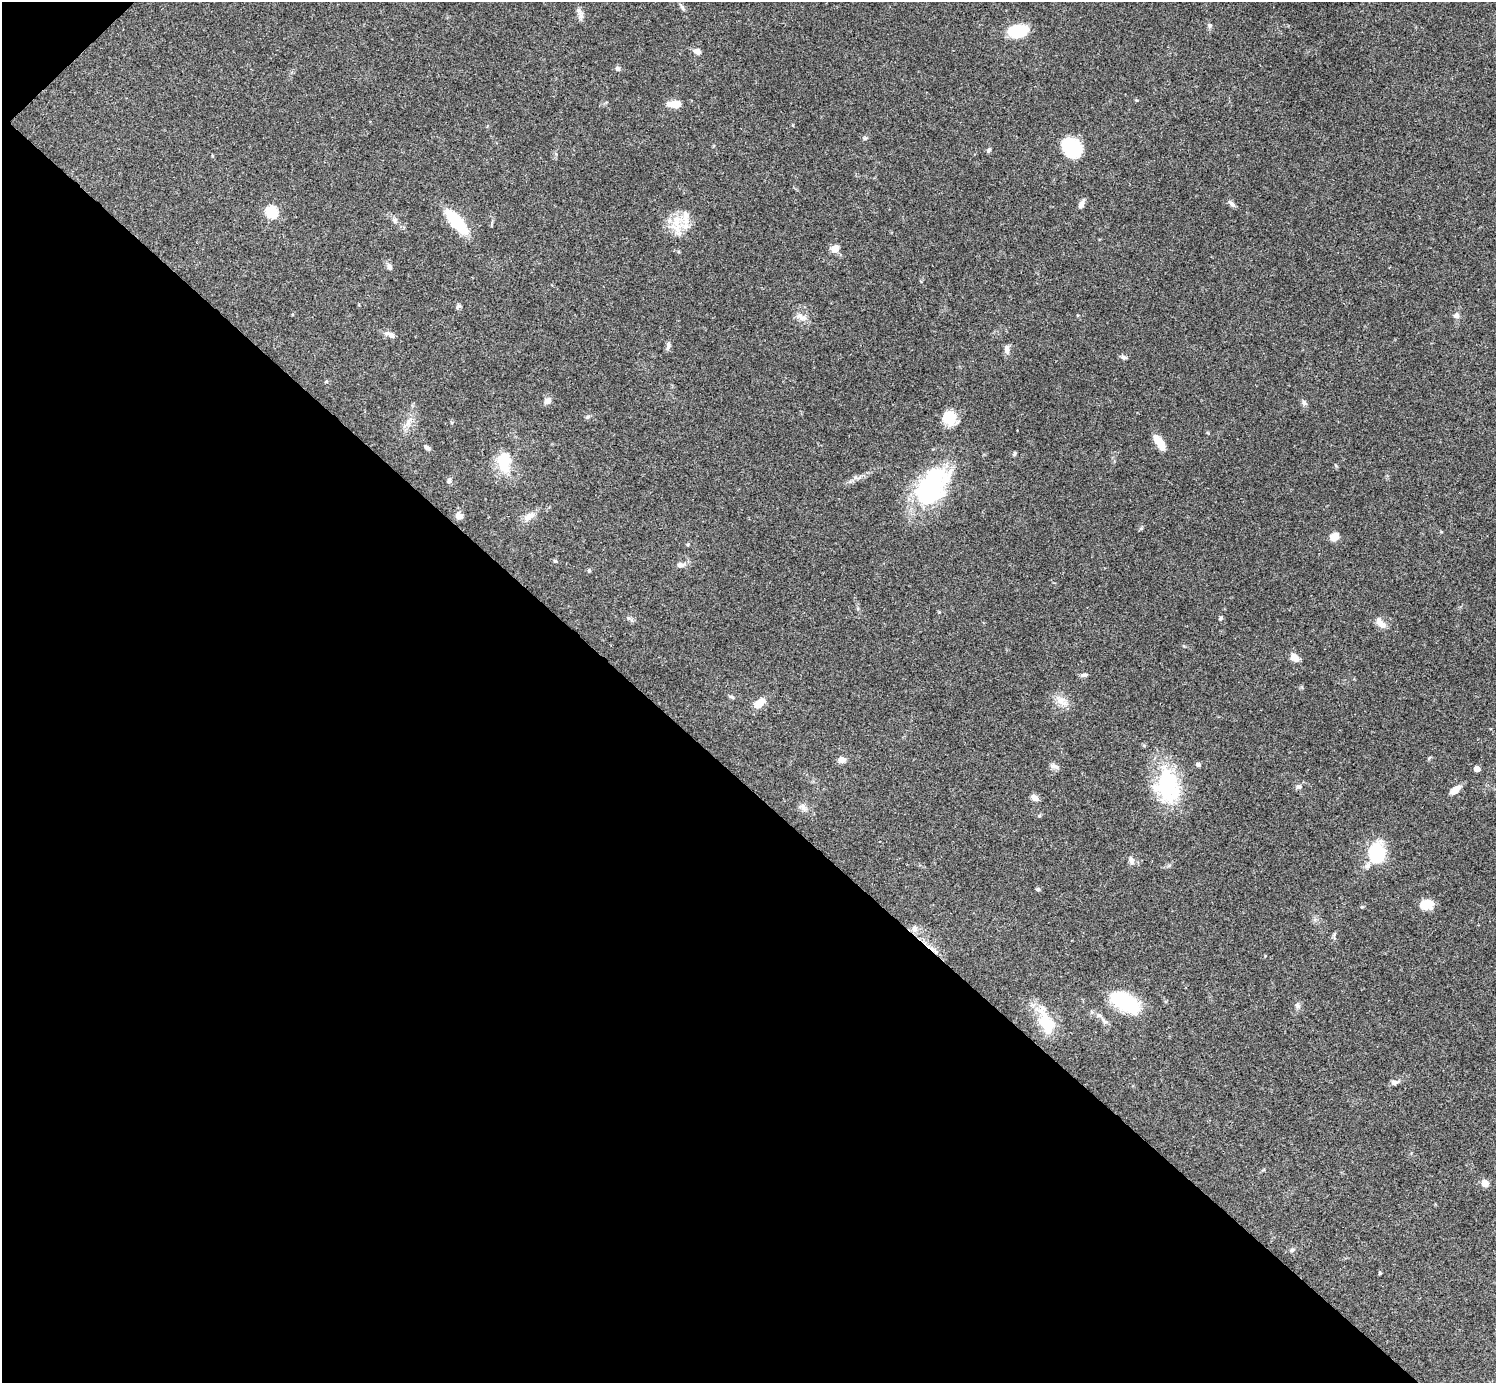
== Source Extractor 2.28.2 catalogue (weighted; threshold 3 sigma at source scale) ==
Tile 9 of 4 x 4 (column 1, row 3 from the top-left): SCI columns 6-1499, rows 1681-3061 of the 5983 x 5983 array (HDU 1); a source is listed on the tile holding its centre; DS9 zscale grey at full resolution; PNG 1498 x 1385 px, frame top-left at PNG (2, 2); no overlay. Shown black and unused: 44% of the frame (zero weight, under 3 of 4 exposures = <1% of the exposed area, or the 3 px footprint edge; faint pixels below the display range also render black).
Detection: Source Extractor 2.28.2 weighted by HDU 2 'WHT'; one run over the whole footprint, this tile lists its part. Background 0.0564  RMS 0.0048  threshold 0.0218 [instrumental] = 3 sigma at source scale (4.5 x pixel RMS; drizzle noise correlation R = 1.50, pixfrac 1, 0.05/0.05 arcsec/px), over >= 5 px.
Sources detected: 80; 2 inside a brighter object's white glare — not listed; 2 inside a brighter listed object's ellipse — not listed separately; the other 76 listed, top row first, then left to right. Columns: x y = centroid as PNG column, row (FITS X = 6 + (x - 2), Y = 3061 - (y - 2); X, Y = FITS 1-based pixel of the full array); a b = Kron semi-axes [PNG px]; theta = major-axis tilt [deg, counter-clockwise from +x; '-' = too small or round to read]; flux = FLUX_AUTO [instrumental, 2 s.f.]
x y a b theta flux
682 7 9 4 -55 1.1
579 11 14 5 -48 2
1210 26 6 6 - 1
1018 31 18 11 10 20
697 51 9 6 -20 2.4
618 68 6 5 - 1.2
675 104 13 7 1 7.5
865 138 5 5 - 0.73
1071 147 18 14 -41 29
989 150 7 5 53 0.81
1081 204 13 5 62 2
1232 204 11 5 -41 1.5
271 212 6 6 - 42
686 216 16 9 -77 5.5
395 221 8 6 -60 1.4
456 222 24 9 -49 30
676 223 13 11 -32 7.5
835 249 9 7 32 3.9
389 267 9 6 -65 1.5
459 306 8 5 36 0.89
1456 316 9 7 -12 1.5
801 317 16 7 -30 3
392 335 9 6 -34 1.8
668 346 11 5 78 1.6
1007 349 12 6 -81 2.2
1124 357 9 5 -13 1.2
326 382 5 3 - 0.51
547 401 9 7 29 2.5
1304 403 8 6 -46 1.3
587 417 8 3 19 0.73
949 417 15 14 - 9.6
408 423 18 7 58 3.8
1159 442 18 7 -53 6.8
427 447 9 5 -42 1.1
1014 454 6 4 71 0.64
503 464 23 18 -73 14
449 481 6 6 - 1.2
932 486 49 29 54 57
459 516 9 7 -18 2.6
529 516 16 8 30 3.8
1141 528 6 4 19 0.6
1334 537 8 7 - 6
681 565 11 7 -2 2
589 570 6 5 - 0.69
628 618 6 4 -44 0.81
1221 618 5 4 - 0.74
1381 623 16 8 -43 3.7
1295 657 10 7 -45 4.1
1084 675 10 5 1 1.2
731 697 7 4 -19 0.77
1062 701 18 10 -40 4.8
760 703 14 9 43 5.5
842 760 7 6 - 3
1198 764 5 4 - 1.3
1054 766 12 6 -16 1.7
1477 769 5 4 - 4.6
1299 786 7 6 - 1.3
1168 789 39 30 82 33
1455 790 13 6 36 4.2
1035 798 7 5 -31 3.3
803 807 10 8 -54 2.1
1039 816 6 3 19 0.54
1377 853 18 15 90 27
1131 861 9 6 -73 2
1038 889 6 5 - 0.7
1426 904 15 10 6 6.6
914 928 9 7 83 2.2
1125 1002 26 13 -30 41
1297 1005 7 4 -71 0.98
1099 1015 6 6 - 1.2
1105 1022 9 6 -24 1.5
1047 1023 32 19 -64 17
1394 1082 9 7 1 1.5
1485 1183 5 4 - 10
1292 1250 6 5 - 0.88
1380 1273 4 4 - 0.47
Unlisted compact peaks at least as high as the median listed source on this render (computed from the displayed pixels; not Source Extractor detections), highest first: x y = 555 561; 1362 907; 855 477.